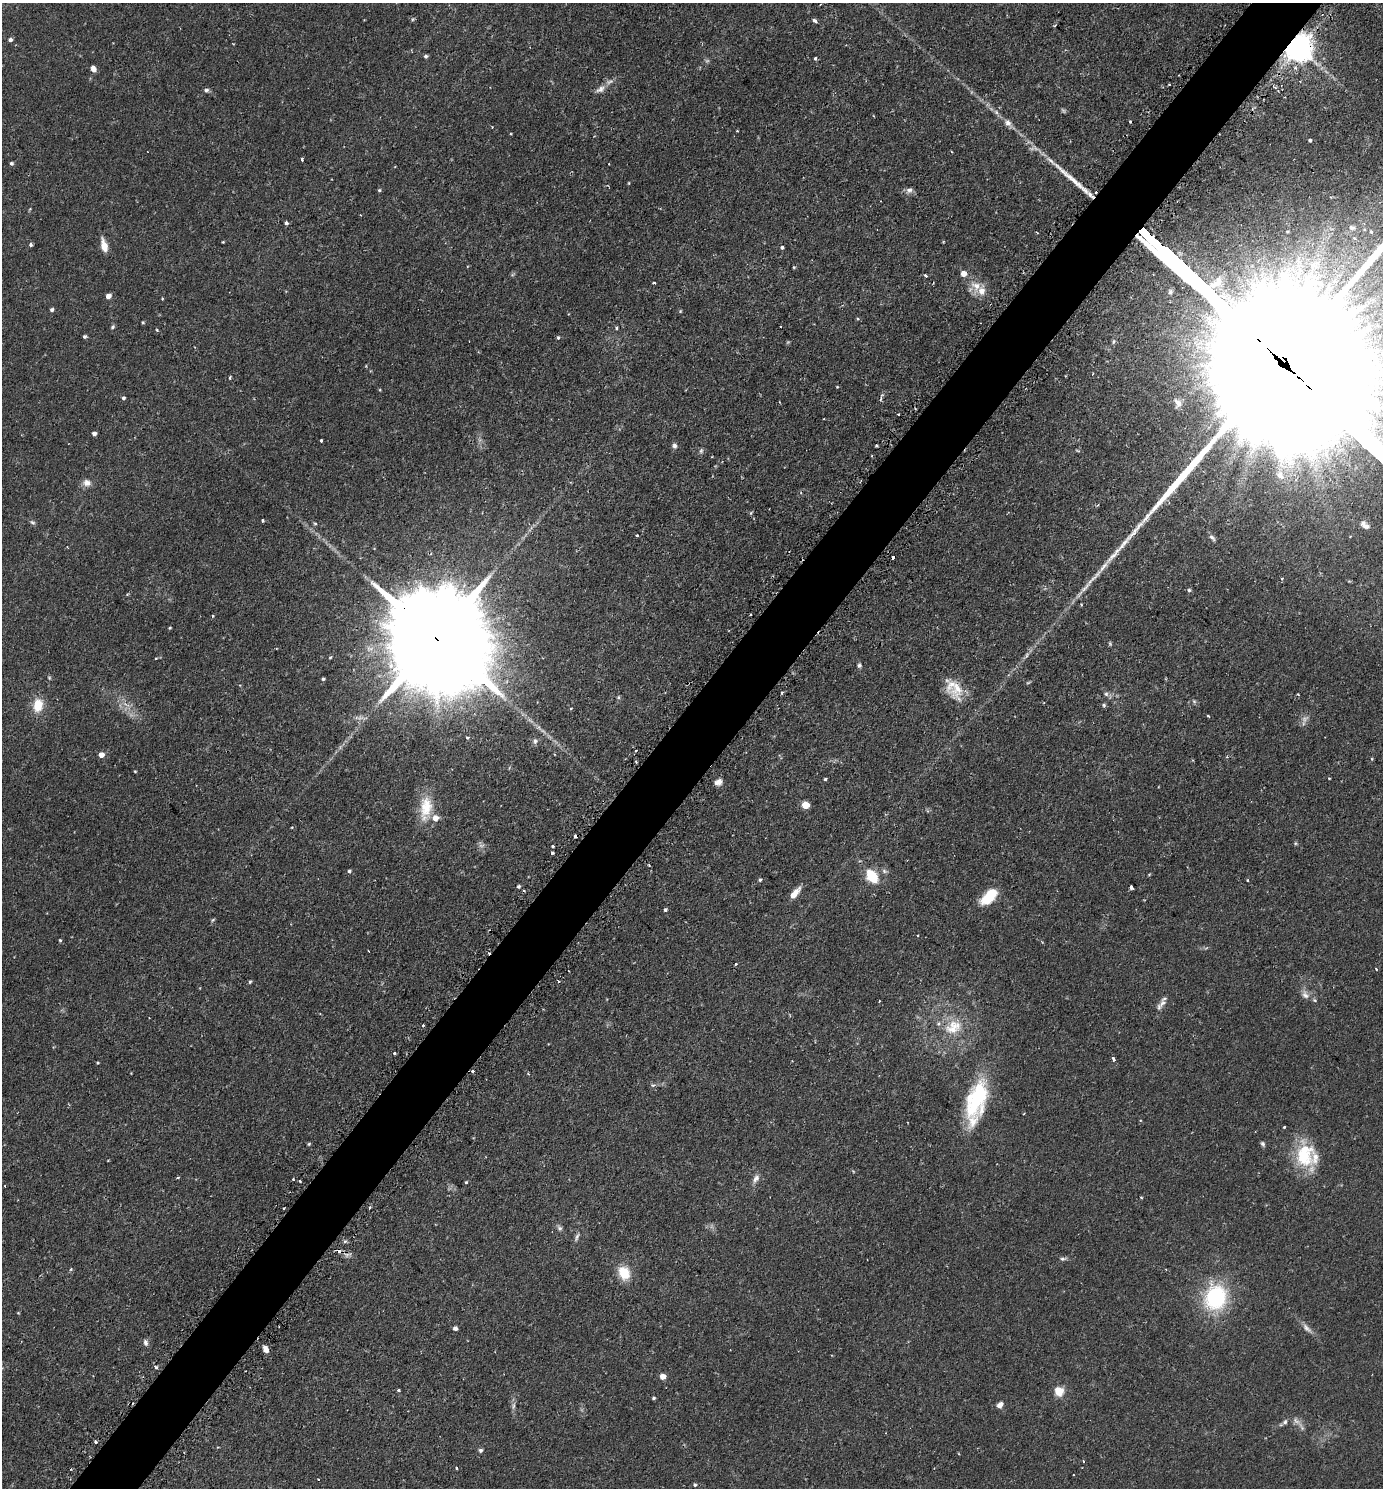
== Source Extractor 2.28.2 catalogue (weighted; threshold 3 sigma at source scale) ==
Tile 10 of 4 x 4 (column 2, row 3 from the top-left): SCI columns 1697-3077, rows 1520-3005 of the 6013 x 6010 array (HDU 1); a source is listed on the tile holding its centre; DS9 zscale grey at full resolution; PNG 1385 x 1490 px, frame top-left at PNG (2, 3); no overlay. Shown black and unused: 5% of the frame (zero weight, under 2 of 3 exposures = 3% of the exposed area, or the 3 px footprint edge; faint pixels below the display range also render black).
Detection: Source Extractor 2.28.2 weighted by HDU 2 'WHT'; one run over the whole footprint, this tile lists its part. Background 0.106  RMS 0.0055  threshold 0.0245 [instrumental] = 3 sigma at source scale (4.5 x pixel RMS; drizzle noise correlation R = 1.50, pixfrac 1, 0.05/0.05 arcsec/px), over >= 5 px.
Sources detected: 194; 8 too faint to see at this stretch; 9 cosmic-ray / hot-pixel residue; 2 long thin detections or spike segments (spike, bleed or trail) — not listed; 7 inside a brighter listed object's ellipse — not listed separately; the other 168 listed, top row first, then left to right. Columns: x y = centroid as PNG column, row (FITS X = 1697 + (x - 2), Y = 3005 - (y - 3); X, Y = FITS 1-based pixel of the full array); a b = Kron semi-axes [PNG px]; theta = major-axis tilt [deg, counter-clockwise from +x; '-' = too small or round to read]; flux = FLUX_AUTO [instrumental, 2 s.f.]
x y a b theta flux
413 19 6 5 - 0.76
815 21 6 3 -43 1.8
10 40 5 4 - 1.4
1299 48 8 8 - 820
426 56 5 4 - 1.1
815 58 3 3 - 1.2
93 69 7 5 -68 2.7
600 89 17 7 32 3.4
206 90 6 6 - 1.2
1130 121 3 3 - 0.55
1008 123 11 8 -47 2.9
492 127 3 2 - 0.41
737 131 3 2 - 0.51
1310 140 4 4 - 0.9
302 159 4 3 - 1.2
11 163 4 4 - 1
609 164 2 2 - 0.33
379 190 5 4 - 0.68
909 190 9 8 - 2
30 208 4 3 - 0.48
286 223 4 3 - 1.8
1352 228 7 5 -10 1.2
1371 232 5 3 - 0.75
223 242 3 3 - 0.43
30 245 5 4 - 1
104 246 12 6 -76 7.3
782 247 4 4 - 0.93
794 267 4 4 - 0.53
963 274 5 5 - 4.7
925 276 3 3 - 1.8
1309 276 13 8 5 5
654 283 3 3 - 1
976 286 17 12 -27 7.1
108 296 5 5 - 3.1
162 298 3 3 - 0.48
1361 308 15 9 17 6.3
52 310 4 4 - 1.2
680 311 4 4 - 0.51
143 322 4 3 - 0.62
112 327 6 4 52 0.98
617 328 4 4 - 0.95
157 330 4 4 - 0.56
85 336 5 4 - 0.98
558 337 5 4 - 0.71
1114 341 7 5 72 1.1
230 378 4 3 - 0.81
837 387 4 3 - 0.38
380 390 5 3 - 0.44
123 398 4 4 - 1
881 399 8 2 69 0.86
1178 403 10 7 -63 2.8
94 433 4 4 - 1.7
321 440 3 3 - 0.83
876 445 4 3 - 0.59
674 446 6 6 - 1.7
701 451 7 6 - 1.1
1280 475 14 8 -57 3.9
87 483 11 9 -13 3.3
751 513 6 4 60 0.61
263 520 4 3 - 0.56
32 522 8 5 -29 1.1
1366 526 11 6 -7 2.1
637 535 3 3 - 0.56
1212 538 11 5 -45 1.5
893 557 3 3 - 1.1
1282 578 4 3 - 0.63
1189 590 5 5 - 0.93
213 616 4 4 - 0.5
170 628 4 3 - 0.51
439 641 73 21 -44 26000
1110 644 6 4 -78 0.68
330 657 4 3 - 0.53
859 665 6 5 - 1.2
49 678 5 4 - 0.66
323 679 4 3 - 0.81
957 688 33 19 89 13
782 693 3 3 - 0.89
1106 694 7 5 -87 1.2
1298 694 3 2 - 0.46
618 697 5 4 - 0.69
38 705 16 11 80 10
1104 705 5 4 - 0.81
571 708 4 3 - 0.45
1208 716 3 3 - 0.47
361 718 22 5 -6 2.9
467 738 4 3 - 0.92
535 741 8 7 - 1.8
636 751 3 3 - 1.2
101 755 5 4 - 4.6
1372 759 4 3 - 0.46
135 771 3 3 - 0.47
1329 778 3 3 - 0.65
825 779 3 3 - 0.67
719 782 8 6 19 3.3
805 805 5 5 - 13
426 808 35 16 84 16
292 827 4 3 - 0.48
553 846 3 3 - 0.92
552 853 3 3 - 1.6
349 871 4 4 - 0.86
884 871 8 5 -27 1.3
1149 874 5 3 - 0.45
872 876 12 8 -53 19
760 880 4 4 - 0.87
1247 880 3 3 - 0.5
518 886 4 4 - 0.93
1131 887 4 3 - 2.6
795 893 15 6 49 5.6
989 896 19 10 46 18
665 910 4 4 - 1
213 920 6 4 44 0.65
917 936 3 2 - 0.64
60 940 4 3 - 0.73
736 964 3 2 - 0.75
1376 969 3 2 - 0.53
559 981 3 3 - 0.6
250 982 5 4 - 0.76
1305 995 12 8 -28 2.9
879 1001 2 2 - 0.41
1162 1003 13 6 51 2.8
423 1025 3 3 - 1.5
953 1027 27 19 28 17
394 1053 3 3 - 1.3
1114 1059 3 3 - 5.5
97 1063 3 2 - 0.48
473 1071 3 3 - 1.2
528 1074 4 3 - 0.5
653 1085 6 3 17 0.82
976 1099 47 22 73 44
1284 1127 3 3 - 0.71
309 1144 4 4 - 0.64
1263 1144 7 4 -57 1.1
1304 1155 32 23 87 26
178 1178 5 2 - 0.57
756 1179 12 7 61 2.7
299 1181 3 2 - 1
466 1182 4 4 - 0.57
1141 1197 3 2 - 0.63
284 1208 3 2 - 0.69
370 1208 3 2 - 1.1
559 1228 8 6 -62 1.4
577 1237 13 5 67 1.7
345 1241 6 4 19 0.85
339 1251 8 5 -28 3.3
1063 1259 8 5 4 1.2
71 1269 4 4 - 0.77
624 1273 12 10 -66 13
1215 1298 26 22 68 49
18 1313 4 3 - 0.43
455 1328 5 4 - 1.6
1307 1328 17 6 -44 2.9
145 1343 8 6 -83 1.7
266 1349 7 5 -59 3.6
156 1367 5 4 - 0.89
663 1376 5 5 - 4.6
398 1390 3 3 - 0.69
1059 1391 5 5 - 26
654 1398 4 3 - 0.79
1000 1405 8 6 40 2.6
513 1406 11 4 85 1.7
1296 1421 13 7 -45 3
1285 1422 8 6 47 1.3
95 1441 3 3 - 1.5
480 1450 5 5 - 1.1
1083 1461 3 3 - 0.73
456 1468 3 3 - 1.5
71 1469 3 2 - 0.48
695 1485 4 4 - 0.84
Overlapping masked pixels (flux is a lower limit): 4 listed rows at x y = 1299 48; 439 641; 473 1071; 339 1251